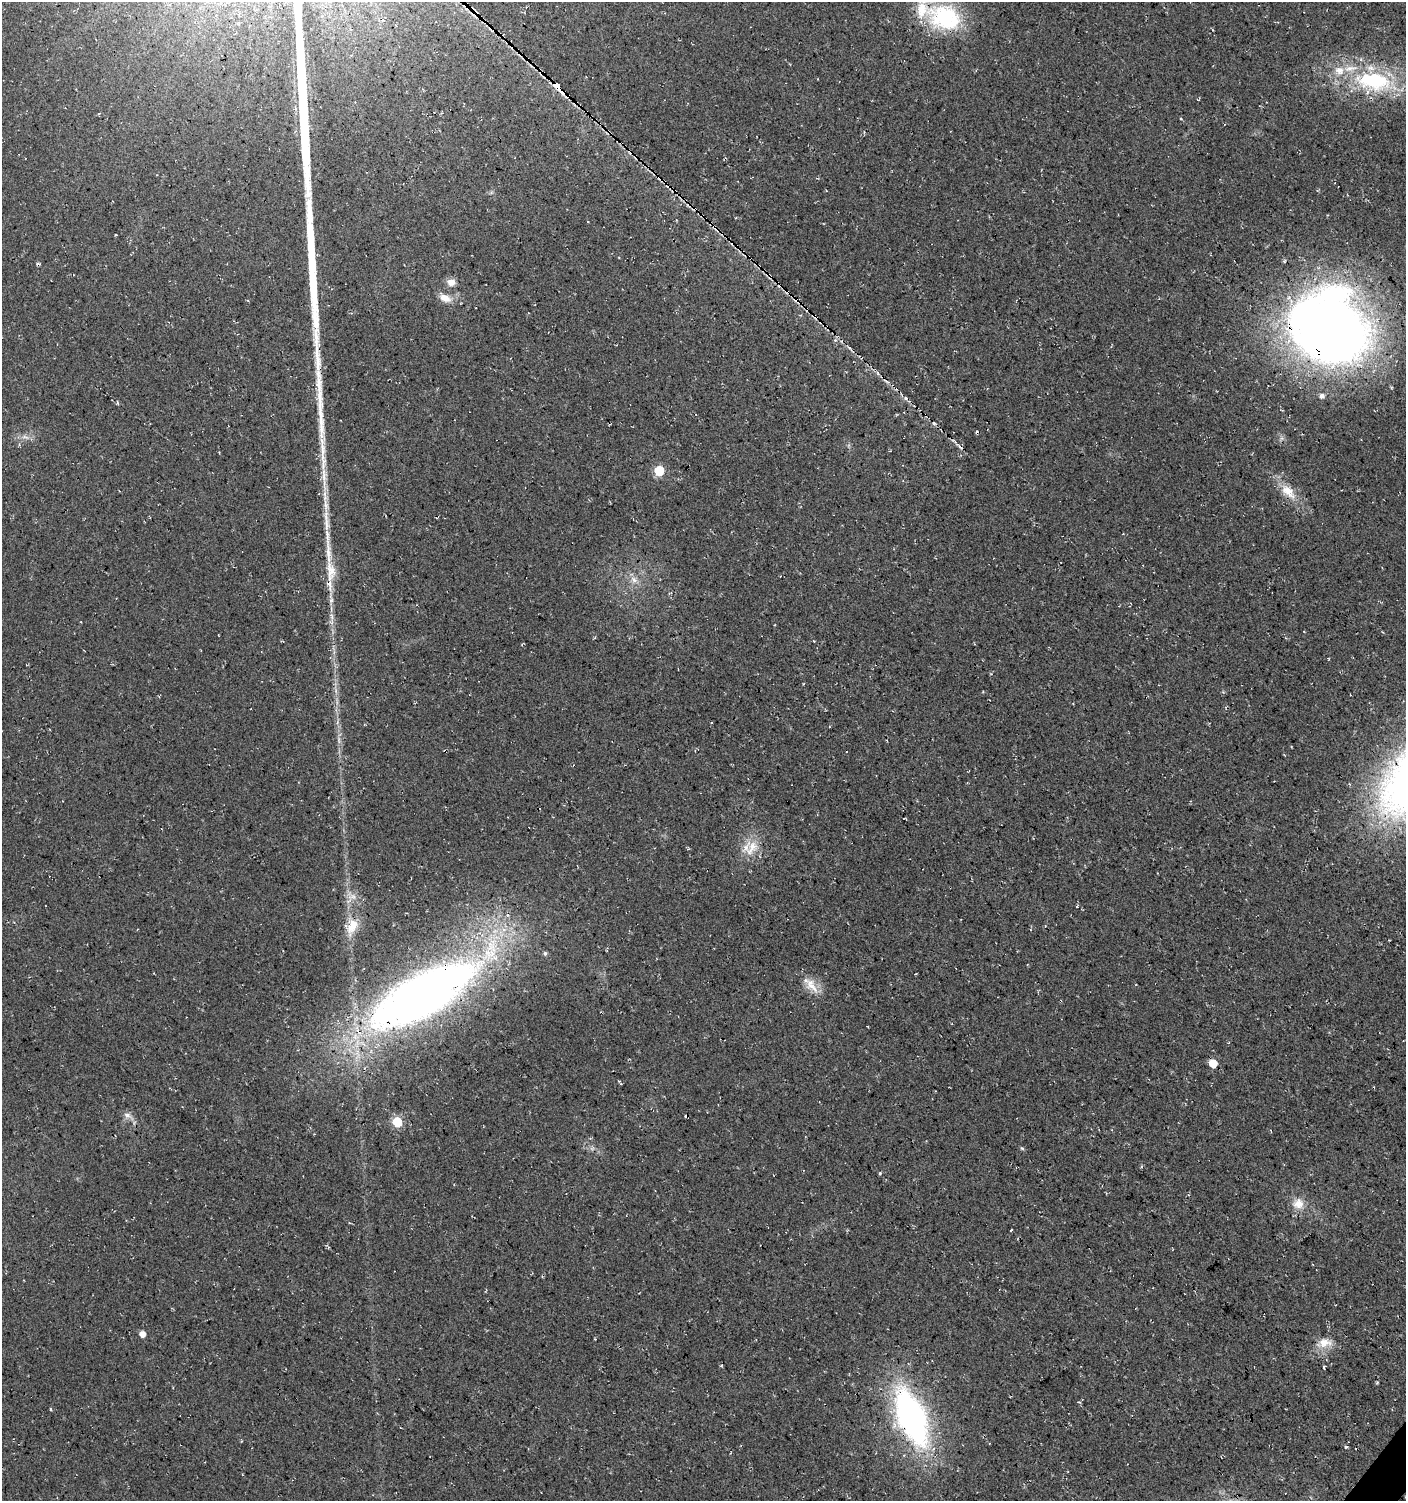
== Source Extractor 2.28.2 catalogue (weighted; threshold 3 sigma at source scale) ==
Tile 6 of 4 x 4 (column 2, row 2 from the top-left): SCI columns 1643-3046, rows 2999-4497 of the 6043 x 6022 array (HDU 1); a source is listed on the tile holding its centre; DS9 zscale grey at full resolution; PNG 1408 x 1503 px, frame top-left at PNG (2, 2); no overlay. Shown black and unused: <1% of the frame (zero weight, under 3 of 4 exposures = <1% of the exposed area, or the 3 px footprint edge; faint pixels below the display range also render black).
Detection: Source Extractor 2.28.2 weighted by HDU 2 'WHT'; one run over the whole footprint, this tile lists its part. Background 0.0176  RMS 0.0054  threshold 0.0244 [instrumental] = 3 sigma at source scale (4.5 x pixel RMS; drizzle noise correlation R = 1.50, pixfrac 1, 0.0396/0.0396 arcsec/px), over >= 5 px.
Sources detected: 51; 1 inside a brighter object's white glare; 3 cosmic-ray / hot-pixel residue — not listed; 6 inside a brighter listed object's ellipse — not listed separately; the other 41 listed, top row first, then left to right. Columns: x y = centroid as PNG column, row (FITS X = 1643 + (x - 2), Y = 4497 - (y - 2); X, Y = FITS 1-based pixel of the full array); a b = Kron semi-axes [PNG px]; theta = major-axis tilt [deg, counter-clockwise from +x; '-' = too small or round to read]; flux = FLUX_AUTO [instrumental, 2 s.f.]
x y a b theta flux
945 17 43 31 -20 48
1374 81 48 25 -7 56
558 86 6 4 -59 1300
1181 119 4 2 - 0.46
451 282 10 8 -8 4
445 298 16 9 -26 5.4
1329 329 74 57 -34 630
1322 396 5 5 - 2.1
976 432 5 2 - 0.64
25 437 13 4 -17 2.1
322 451 33 7 -88 9.6
659 471 6 6 - 29
1288 492 25 12 -44 10
326 505 26 7 -81 7.2
328 552 44 7 -86 13
634 580 11 7 -40 3.5
331 600 9 6 89 1.9
332 616 10 5 -89 2.1
81 622 2 2 - 0.49
814 641 2 2 - 0.34
339 740 11 3 -79 1.5
752 848 26 14 62 11
352 897 15 8 -2 4.2
352 926 27 14 71 12
545 953 6 5 - 0.96
812 985 26 12 -52 8
422 995 119 41 29 500
1213 1063 6 5 - 12
477 1070 2 2 - 0.55
127 1115 11 8 -20 2.9
397 1122 6 6 - 27
1022 1148 6 4 -42 0.72
880 1173 5 3 - 0.63
1298 1204 15 15 - 7.2
1011 1230 3 2 - 0.53
142 1334 5 5 - 4.1
1325 1343 19 13 2 7.6
1324 1368 4 3 - 0.62
50 1409 4 3 - 0.71
911 1417 50 23 -67 180
1346 1447 4 3 - 0.92
Overlapping masked pixels (flux is a lower limit): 6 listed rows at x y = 558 86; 1329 329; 1288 492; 422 995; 477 1070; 911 1417
Isophote crosses this tile's border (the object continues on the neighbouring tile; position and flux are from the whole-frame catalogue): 1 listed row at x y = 945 17
Unlisted compact peaks at least as high as the median listed source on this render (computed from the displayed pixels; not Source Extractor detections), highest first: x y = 317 330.